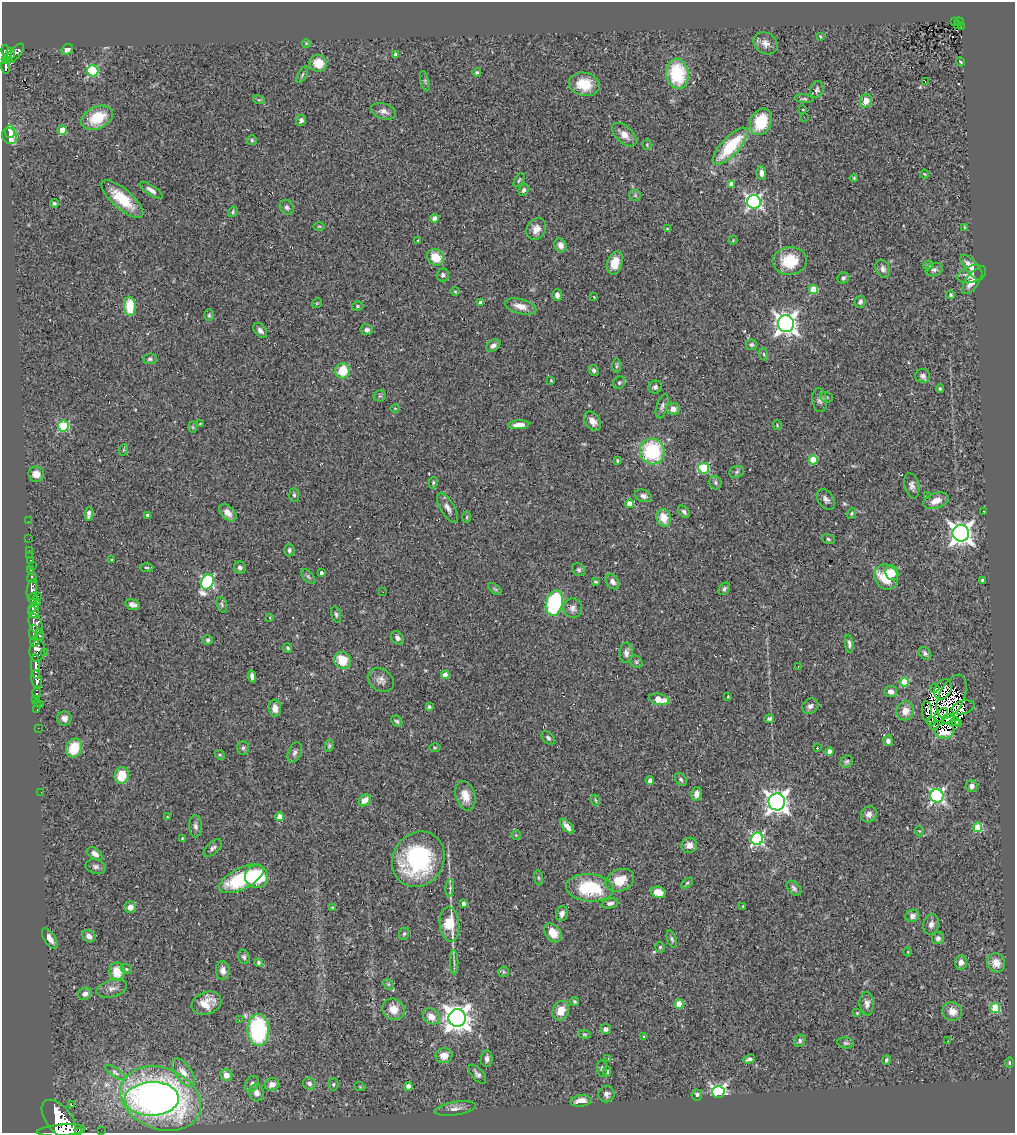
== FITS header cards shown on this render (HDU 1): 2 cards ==
NAXIS1  =                 1013
NAXIS2  =                 1131

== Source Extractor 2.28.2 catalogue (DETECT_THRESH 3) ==
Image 1013 x 1131 px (HDU 1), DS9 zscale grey, 1 PNG px = 1 image px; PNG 1017 x 1135 px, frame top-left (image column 1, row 1131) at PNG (2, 2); each listed source drawn as its Kron ellipse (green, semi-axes under 4 px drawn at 4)
Background 0.393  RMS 0.05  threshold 0.151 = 3 sigma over >= 5 px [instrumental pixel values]
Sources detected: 353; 5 with non-positive FLUX_AUTO (blend fragments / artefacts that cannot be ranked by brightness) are neither listed nor drawn; the other 348 listed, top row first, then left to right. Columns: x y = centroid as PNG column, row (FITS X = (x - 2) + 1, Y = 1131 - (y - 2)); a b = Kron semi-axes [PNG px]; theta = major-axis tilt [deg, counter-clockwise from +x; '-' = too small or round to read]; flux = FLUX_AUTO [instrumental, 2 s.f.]
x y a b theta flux
959 21 4 3 - 14
955 22 3 2 - 14
958 25 3 3 - 6.3
961 26 3 2 - 7.4
820 36 3 2 - 3.6
306 43 4 3 - 2.9
765 43 13 10 -35 24
67 49 6 5 - 15
6 52 6 4 -64 130
15 53 12 5 46 260
11 54 5 3 - 86
396 55 4 4 - 14
6 60 4 3 - 62
961 62 5 3 - 3.8
318 63 9 8 - 63
6 66 7 4 -87 85
93 71 5 5 - 310
477 72 4 4 - 5.2
677 74 15 11 -82 200
302 75 9 4 61 6
425 81 10 4 -76 5.5
925 82 3 2 - 5.5
584 84 15 11 -12 78
817 90 9 6 72 9.1
804 99 10 4 -6 5.4
259 100 6 3 -16 4.3
866 101 7 6 - 34
803 110 4 3 - 2.4
383 111 13 7 -17 21
804 117 2 2 - 1.6
97 118 17 11 24 110
301 120 6 5 - 9.9
761 122 14 10 66 130
62 130 4 4 - 66
10 132 6 5 - 78
624 135 15 8 -43 32
9 136 8 7 - 71
252 140 5 5 - 5.3
647 145 5 4 - 3.7
730 146 24 9 47 190
761 173 7 5 -86 15
924 174 4 4 - 3
854 178 4 2 - 3.3
519 180 8 3 58 4.2
731 184 4 4 - 26
151 190 13 5 -33 15
524 190 6 4 64 8.5
635 195 6 5 - 7
122 199 26 10 -41 110
754 202 7 6 - 870
54 203 4 4 - 6.2
287 207 8 6 -55 9.9
233 212 5 4 - 5.3
434 218 4 4 - 13
319 226 6 4 1 4.1
965 227 3 3 - 4.1
536 229 11 9 57 24
667 229 4 2 - 2.5
418 240 3 3 - 2.6
733 240 4 3 - 2.9
561 245 7 6 - 19
436 257 9 7 -39 62
790 261 17 14 4 100
615 263 12 7 75 47
928 265 5 4 - 5.4
972 267 15 6 -50 30
883 269 9 7 -67 13
934 270 8 6 21 10
972 274 15 8 17 26
443 275 6 6 - 9
843 278 6 5 - 7.5
972 281 15 6 55 31
813 289 5 4 - 95
455 292 4 3 - 3.3
557 295 6 5 - 14
951 295 4 4 - 7.8
594 297 3 2 - 2.3
860 302 6 5 - 9.2
317 303 5 4 - 3.4
481 303 4 4 - 21
130 306 9 5 -85 110
358 306 6 4 -3 6.1
521 306 16 7 -15 35
209 315 6 5 - 5.5
786 324 8 8 - 2400
260 330 9 5 -50 13
367 330 6 5 - 12
751 345 5 5 - 7
493 346 8 5 33 15
764 354 6 4 -72 4.6
150 359 7 5 4 7.3
616 366 7 3 89 5
594 370 5 5 - 8.3
342 371 8 7 - 87
923 376 7 7 - 14
551 380 2 2 - 2.5
619 383 7 5 59 6.6
655 387 7 6 - 9.5
940 389 4 3 - 4.3
380 396 6 5 - 5.6
826 397 7 5 -15 6.6
820 400 12 7 -82 13
662 406 12 5 73 11
395 408 5 3 - 2.7
673 409 6 6 - 21
592 421 10 7 -54 23
200 424 4 3 - 2.8
519 425 10 4 4 26
777 425 5 4 - 3.1
63 426 5 5 - 240
193 427 6 4 -88 4
123 450 6 3 71 4
652 451 13 12 - 250
813 460 4 4 - 97
617 461 3 2 - 4.2
704 468 5 5 - 240
737 472 7 5 23 7.6
36 474 8 7 - 27
433 483 6 4 76 5.4
715 483 7 6 - 7.5
912 486 13 7 -76 15
294 495 7 5 -87 6.3
643 496 9 6 -21 13
928 496 4 3 - 3.2
826 499 11 7 -54 15
936 501 13 7 20 30
630 504 4 4 - 46
448 508 17 7 -60 21
984 511 2 2 - 2.3
684 512 7 4 -49 9.4
228 513 10 6 -45 25
852 513 5 4 - 4.3
89 514 7 4 83 14
148 515 3 3 - 8.5
467 517 6 4 88 4.2
664 518 9 7 -73 52
28 521 2 2 - 2.9
961 533 8 8 - 2400
29 539 2 2 - 6
828 539 6 5 - 5.6
289 550 6 5 - 7.9
29 551 3 2 - 6.7
30 556 2 2 - 4.3
112 560 3 2 - 3.1
30 561 3 3 - 13
32 565 2 2 - 1.9
146 567 7 3 -2 4.4
240 568 6 5 - 9.3
31 570 3 3 - 66
579 570 7 6 - 7.4
321 573 4 3 - 8.8
892 573 8 6 -75 33
308 576 9 5 -47 6.9
886 577 13 11 -65 120
32 578 5 5 - 120
982 580 3 3 - 4.9
207 582 8 6 64 500
596 582 4 3 - 4.1
612 582 8 6 -53 17
32 589 11 5 79 270
495 589 8 4 -37 5.4
724 589 7 5 52 8
383 592 2 2 - 2
38 596 2 2 - 7.4
33 598 5 3 - 190
37 602 4 3 - 55
554 603 13 8 77 340
133 605 8 5 -16 15
222 605 8 5 -72 6.9
33 607 6 3 42 230
573 608 9 9 - 17
33 612 6 5 - 460
336 615 8 4 -75 6.6
270 618 3 3 - 6.4
36 624 11 6 -67 410
34 632 7 4 88 210
40 635 5 3 - 67
397 638 7 5 -52 12
208 640 5 5 - 5.4
35 641 5 4 - 180
849 644 9 4 -83 10
288 648 5 4 - 5.1
37 650 11 7 83 360
44 653 3 2 - 8.2
626 653 10 6 88 16
925 653 7 5 -46 9.2
342 660 9 8 - 79
636 662 7 5 -47 6.8
36 666 13 4 -88 390
798 667 3 2 - 4.1
445 675 4 4 - 56
252 676 6 4 -79 12
36 679 9 5 -78 440
381 680 14 11 -31 21
904 682 4 4 - 96
935 688 4 2 - 0.15
943 689 11 8 60 33
891 691 6 5 - 14
37 693 6 3 -90 28
728 696 3 3 - 2.6
952 697 23 12 65 27
36 699 3 2 - 2.7
659 699 10 5 -10 59
37 703 3 2 - 3.9
41 705 3 2 - 15
810 706 9 7 36 12
429 707 4 4 - 6.6
963 707 12 6 14 390
275 708 8 6 -84 26
37 710 3 2 - 9.2
905 711 9 8 - 33
927 711 10 5 -87 9
941 715 8 5 46 5.4
64 718 7 7 - 17
769 719 5 4 - 8.9
948 719 7 4 17 0.24
397 721 6 4 -44 5.9
932 721 5 2 - 7.2
956 721 4 4 - 3.8
959 724 3 2 - 6.5
934 726 4 2 - 6
38 728 2 2 - 2.6
945 731 9 7 6 96
548 738 8 5 -46 8.1
888 741 5 5 - 11
329 746 6 4 76 5.1
74 748 9 7 68 84
243 748 7 5 88 7.8
435 748 5 3 - 3.6
817 748 3 2 - 2.8
830 751 4 4 - 25
294 752 10 6 68 13
220 755 5 4 - 4.5
847 761 6 5 - 6.4
122 775 8 7 - 73
681 779 7 5 -52 6.5
650 781 4 4 - 18
971 786 6 6 - 15
41 792 2 2 - 31
696 794 7 5 77 14
465 796 15 9 -74 40
937 796 7 6 - 790
365 800 7 5 46 30
595 800 5 3 - 3.8
777 802 8 8 - 2400
869 814 8 7 - 19
167 817 4 3 - 3.5
280 817 4 4 - 35
195 826 11 6 -88 12
567 826 9 4 -47 18
978 827 5 4 - 140
919 831 5 3 - 2.7
516 835 5 5 - 4.1
182 838 4 3 - 3.4
757 839 6 6 - 580
689 845 8 7 - 22
213 848 11 5 42 10
95 854 8 5 -37 17
418 859 28 25 57 440
96 867 10 7 -16 11
256 877 11 11 - 150
538 878 7 4 -82 5
241 879 24 10 27 210
620 880 15 10 24 66
687 883 6 4 44 5.3
450 888 9 3 85 7.8
590 888 24 13 -5 200
794 888 8 6 -47 9.1
658 892 7 5 -14 38
464 903 4 4 - 14
610 903 8 5 9 12
743 906 4 3 - 3
130 907 6 5 - 20
332 908 3 3 - 2.9
562 914 8 6 73 15
912 916 7 6 - 15
449 924 17 10 -85 92
931 924 10 7 77 18
553 933 10 7 -52 41
404 934 6 4 67 5.2
89 936 7 6 - 17
938 938 6 6 - 9.5
50 939 12 5 -57 22
672 939 9 4 -71 6.9
660 947 5 4 - 6.3
908 952 4 3 - 2.4
244 957 7 5 -70 7.7
454 962 12 2 90 7.4
961 962 7 6 - 20
258 963 4 4 - 6.5
996 963 9 9 - 39
126 969 6 4 -22 5.4
223 970 9 7 -85 20
117 971 9 7 -83 68
504 972 5 5 - 4.5
388 984 6 4 -44 5.2
112 988 15 8 14 20
85 994 7 6 - 16
575 1002 4 3 - 5.4
206 1003 15 11 22 48
679 1004 5 4 - 87
867 1004 11 7 -86 19
995 1008 5 5 - 200
393 1009 11 10 - 45
561 1011 10 8 63 43
952 1011 10 9 - 31
857 1013 3 3 - 3.8
431 1016 9 7 -34 33
457 1018 9 8 - 3700
239 1020 3 2 - 4.9
606 1029 5 5 - 9.9
258 1030 16 11 -88 370
584 1034 6 4 -5 4.4
644 1037 3 3 - 4.5
800 1041 6 5 - 8
947 1041 3 2 - 20
846 1043 8 5 -9 6.9
444 1056 8 7 - 35
487 1059 8 5 86 12
608 1059 4 3 - 4.4
749 1059 6 3 21 12
886 1060 5 4 - 5.2
1009 1062 5 4 - 5.1
602 1069 8 5 -83 7.1
607 1071 5 4 - 6.8
115 1072 11 4 -33 8.1
183 1072 16 8 -56 35
477 1074 11 5 -48 12
226 1075 6 5 - 28
252 1084 8 6 58 13
272 1084 7 6 - 23
309 1084 6 6 - 9.4
333 1084 6 5 - 5.7
408 1086 4 4 - 25
360 1087 5 3 - 2.9
718 1092 6 6 - 900
256 1093 8 7 - 21
606 1094 8 8 - 15
697 1095 5 5 - 9.3
152 1099 27 17 2 400
161 1099 42 30 -21 1200
581 1101 11 5 7 30
72 1105 3 2 - 6.8
455 1109 21 6 8 22
59 1119 22 12 -51 3500
61 1130 24 5 4 1400
101 1130 2 2 - 2.1
78 1131 2 2 - 11000
At the frame edge (FLAGS 8, measured only in part): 2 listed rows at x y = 61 1130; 78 1131
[5 non-positive-flux detections neither listed nor drawn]